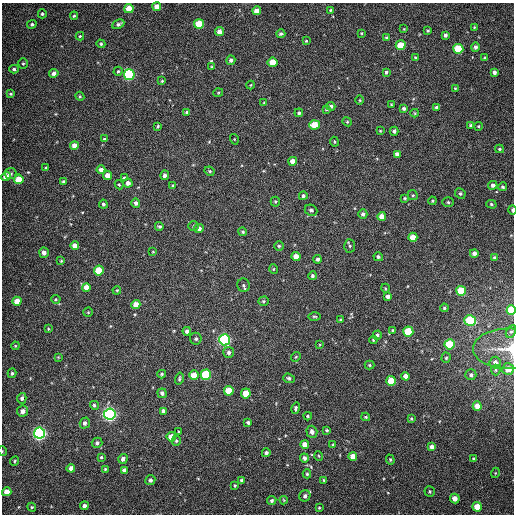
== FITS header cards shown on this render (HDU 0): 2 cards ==
NAXIS1  =                  512
NAXIS2  =                  512

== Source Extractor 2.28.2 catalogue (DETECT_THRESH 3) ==
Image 512 x 512 px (HDU 0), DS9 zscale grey, 1 PNG px = 1 image px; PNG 516 x 516 px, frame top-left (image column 1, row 512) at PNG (2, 3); each listed source drawn as its Kron ellipse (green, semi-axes under 4 px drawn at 4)
Background 360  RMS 8.4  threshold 25.3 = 3 sigma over >= 5 px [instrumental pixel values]
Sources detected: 213; all 213 listed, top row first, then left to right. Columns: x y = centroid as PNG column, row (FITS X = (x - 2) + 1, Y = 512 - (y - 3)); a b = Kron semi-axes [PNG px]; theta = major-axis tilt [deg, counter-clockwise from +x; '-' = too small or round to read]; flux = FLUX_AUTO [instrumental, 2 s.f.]
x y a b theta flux
157 7 4 4 - 4500
129 9 5 4 - 8600
330 10 3 3 - 520
257 11 4 4 - 4100
42 14 4 4 - 970
74 16 4 4 - 840
32 24 5 4 - 1100
118 24 6 4 27 1500
199 24 5 5 - 20000
474 27 3 3 - 510
404 29 3 2 - 340
428 30 3 2 - 610
219 32 4 4 - 3800
361 33 3 2 - 430
281 34 4 4 - 990
445 35 4 3 - 1500
80 36 4 4 - 590
386 37 3 3 - 740
306 41 4 4 - 550
101 44 4 4 - 850
401 45 5 4 - 15000
475 47 4 4 - 1600
458 49 5 5 - 26000
415 57 3 2 - 520
485 58 4 3 - 830
231 60 5 4 - 1600
272 62 5 4 - 11000
23 63 5 4 - 900
212 67 3 3 - 640
14 69 4 4 - 1100
118 71 4 4 - 750
386 72 4 3 - 1200
494 72 4 4 - 1900
54 73 4 4 - 2400
129 75 5 5 - 74000
162 81 4 3 - 530
251 85 4 3 - 440
455 88 3 3 - 580
218 93 5 3 - 550
11 94 4 3 - 670
80 96 4 4 - 630
360 100 5 3 - 520
264 103 4 3 - 540
391 104 3 3 - 410
331 106 4 4 - 1300
437 107 4 4 - 1500
404 108 4 4 - 1100
327 109 3 3 - 650
187 112 4 4 - 1100
299 113 4 4 - 1100
415 113 4 4 - 590
347 122 4 4 - 660
314 125 5 4 - 11000
470 125 4 3 - 750
158 126 4 4 - 690
479 126 4 4 - 720
380 131 3 3 - 530
394 131 4 4 - 1500
104 139 3 3 - 510
234 139 5 3 - 380
334 142 5 2 - 510
74 145 4 4 - 3500
500 149 4 3 - 750
397 154 4 4 - 2600
293 161 4 4 - 4600
46 168 3 2 - 710
101 170 4 4 - 2600
210 171 5 3 - 790
11 174 6 5 - 1200
108 175 4 4 - 5800
165 175 5 4 - 1800
6 177 5 4 - 6300
124 178 4 4 - 920
19 179 5 4 - 11000
64 182 4 4 - 1100
128 183 4 4 - 2400
119 185 5 3 - 600
173 185 4 3 - 660
493 185 4 4 - 1900
503 187 4 4 - 1000
460 193 5 5 - 1200
413 195 5 5 - 800
303 196 4 4 - 1100
405 198 4 3 - 590
432 201 4 3 - 520
275 202 5 4 - 700
448 202 6 5 - 920
136 203 4 4 - 1700
103 204 4 4 - 1100
491 204 5 4 - 890
311 210 6 5 - 1300
512 210 4 3 - 1400
363 214 5 4 - 1400
382 216 4 4 - 5500
159 226 4 3 - 940
194 226 5 4 - 800
199 229 5 4 - 2700
243 232 4 4 - 810
413 237 4 4 - 7200
75 246 4 4 - 4100
279 246 5 5 - 870
350 246 6 5 - 880
153 252 3 2 - 350
44 253 5 5 - 2600
474 253 4 4 - 2400
296 257 4 4 - 6000
378 257 5 4 - 1200
494 257 4 4 - 880
318 259 4 4 - 1400
61 261 4 3 - 590
273 269 5 3 - 520
99 271 5 5 - 17000
312 276 4 4 - 1100
243 285 7 6 - 1200
86 287 4 4 - 4900
385 288 4 3 - 490
117 290 4 3 - 510
461 291 5 5 - 21000
388 296 4 4 - 2000
56 299 4 4 - 650
17 301 4 4 - 6300
263 301 5 4 - 880
136 305 4 4 - 6800
444 308 4 4 - 790
511 310 5 4 - 19000
88 312 5 5 - 520
314 316 6 3 -1 710
341 320 3 3 - 660
470 320 6 5 - 34000
48 329 4 3 - 600
393 330 4 3 - 560
187 331 4 4 - 1800
408 332 5 5 - 26000
511 332 7 4 60 1000
377 335 5 4 - 1400
196 339 6 5 - 1300
224 340 5 5 - 120000
373 340 4 3 - 670
320 344 3 2 - 460
449 344 5 5 - 23000
15 346 4 4 - 530
509 349 35 20 -1 16000
229 352 5 5 - 1600
58 357 3 3 - 410
296 357 5 4 - 700
446 358 5 4 - 780
495 362 6 5 - 3100
369 365 5 4 - 730
508 369 6 6 - 6200
496 370 5 4 - 820
12 373 5 4 - 870
162 374 4 3 - 840
194 375 4 4 - 8700
206 375 5 5 - 31000
471 375 5 5 - 1400
405 376 4 4 - 3900
179 378 6 4 75 800
289 378 6 4 -19 1000
391 381 5 4 - 17000
229 391 5 5 - 16000
162 393 4 4 - 1900
246 393 5 4 - 10000
22 398 5 4 - 1400
94 405 4 4 - 1000
477 406 5 4 - 5400
296 408 6 4 79 1100
22 411 5 5 - 3700
163 411 4 3 - 1800
110 414 5 5 - 190000
308 416 4 4 - 790
366 417 4 3 - 740
411 419 4 3 - 630
248 422 4 4 - 1200
85 423 5 5 - 1900
327 430 3 3 - 820
179 432 4 3 - 560
312 432 6 5 - 2700
39 433 5 5 - 170000
171 437 5 4 - 9000
176 441 5 4 - 870
97 443 5 5 - 1400
305 444 4 4 - 5900
333 445 4 3 - 810
432 447 4 4 - 2000
2 451 5 3 - 520
266 453 4 4 - 1400
319 456 5 3 - 480
353 456 4 4 - 4800
101 457 3 3 - 690
304 458 4 4 - 1800
123 459 5 4 - 2200
474 459 4 3 - 950
390 460 5 4 - 720
15 461 5 4 - 720
71 468 4 4 - 3200
105 469 3 3 - 670
124 470 4 4 - 2200
495 473 5 3 - 450
307 474 4 4 - 770
150 480 5 5 - 1700
242 480 4 3 - 1100
324 480 3 2 - 560
235 485 4 3 - 600
430 491 5 5 - 750
7 492 4 4 - 6200
305 496 6 5 - 1600
455 498 5 4 - 4300
284 500 4 4 - 590
272 501 5 4 - 1300
84 506 4 4 - 2200
32 507 4 4 - 670
477 507 5 5 - 11000
319 508 4 3 - 570
At the frame edge (FLAGS 8, measured only in part): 4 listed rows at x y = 512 210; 511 310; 509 349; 2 451